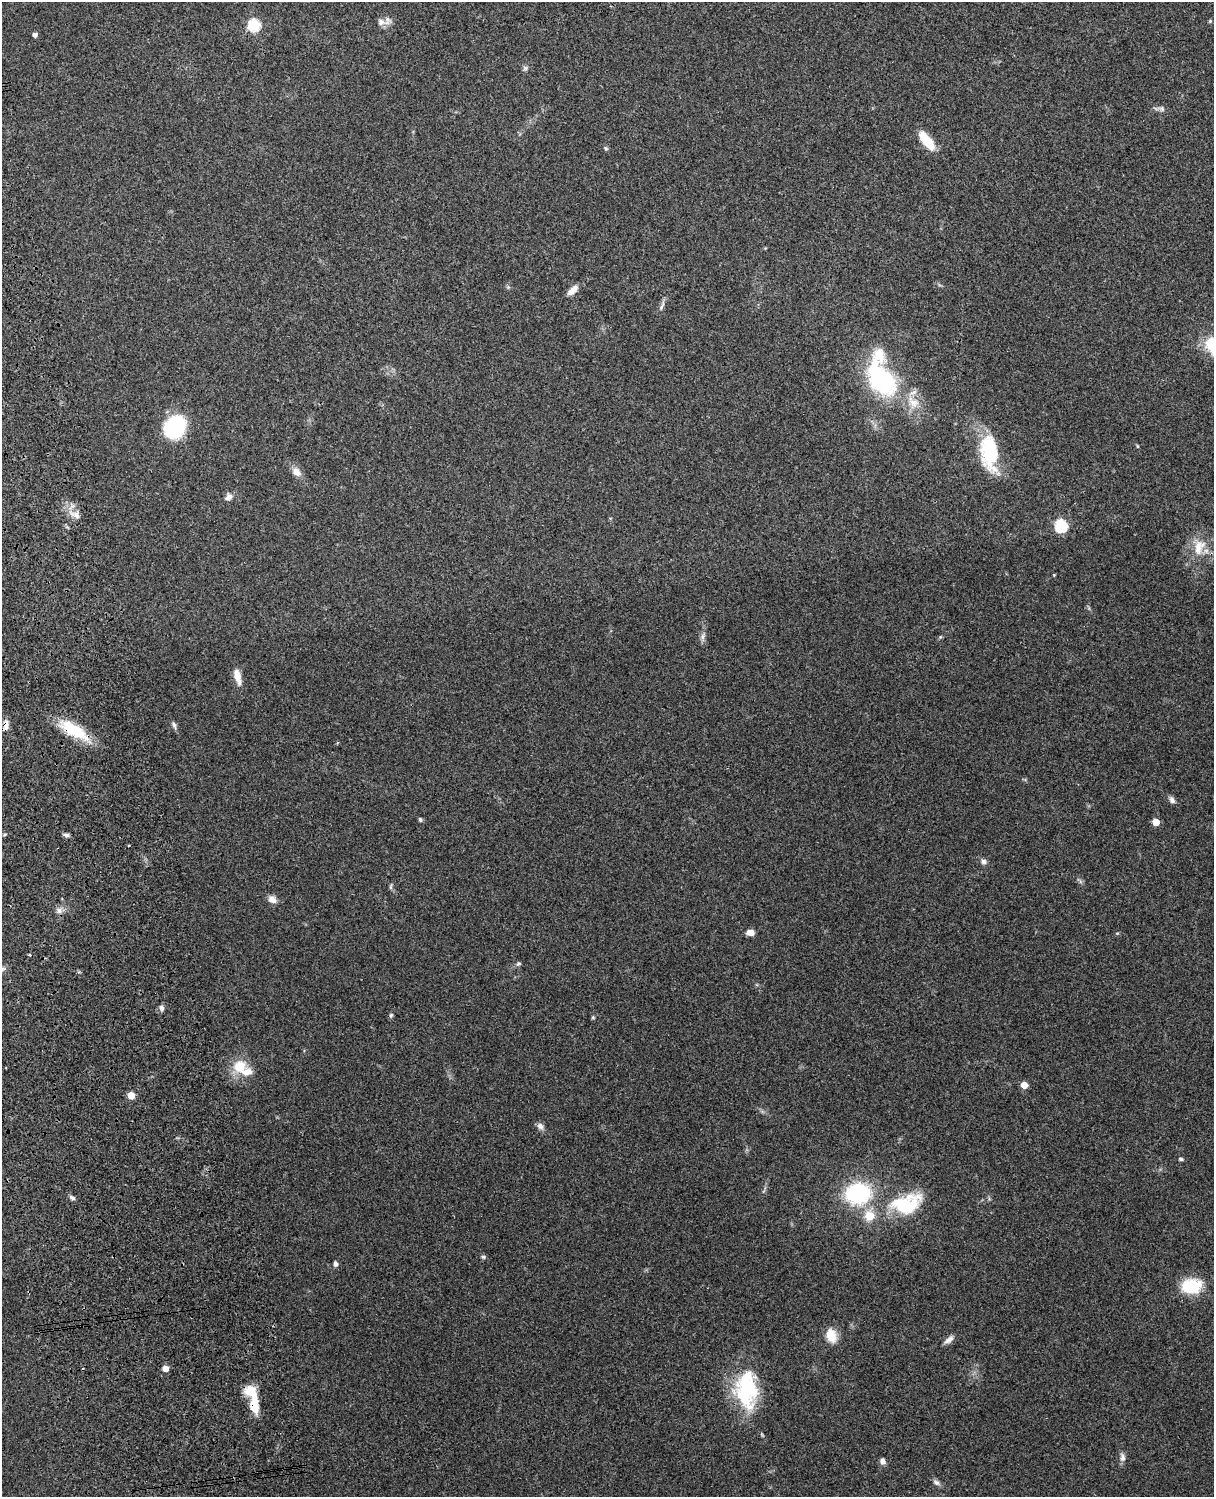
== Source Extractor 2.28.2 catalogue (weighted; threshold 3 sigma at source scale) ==
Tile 7 of 4 x 3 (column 3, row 2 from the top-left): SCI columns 2544-3755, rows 1661-3155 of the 5088 x 4928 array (HDU 1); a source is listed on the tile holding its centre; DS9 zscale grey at full resolution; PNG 1216 x 1499 px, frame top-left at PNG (2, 2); no overlay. Shown black and unused: <1% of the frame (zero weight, under 3 of 4 exposures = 6% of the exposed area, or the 3 px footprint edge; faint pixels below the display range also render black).
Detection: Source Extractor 2.28.2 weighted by HDU 2 'WHT'; one run over the whole footprint, this tile lists its part. Background 0.216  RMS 0.0084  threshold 0.0376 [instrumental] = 3 sigma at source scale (4.5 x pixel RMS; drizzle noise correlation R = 1.50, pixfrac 1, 0.05/0.05 arcsec/px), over >= 5 px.
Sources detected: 70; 2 inside a brighter object's white glare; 1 cosmic-ray / hot-pixel residue — not listed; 4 inside a brighter listed object's ellipse — not listed separately; the other 63 listed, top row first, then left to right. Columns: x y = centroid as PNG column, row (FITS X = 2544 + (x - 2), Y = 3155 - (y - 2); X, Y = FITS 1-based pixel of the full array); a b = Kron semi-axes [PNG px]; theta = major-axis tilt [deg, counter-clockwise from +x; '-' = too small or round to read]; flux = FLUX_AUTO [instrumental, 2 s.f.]
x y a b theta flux
387 21 13 9 72 4.7
1210 21 5 4 - 0.94
254 25 6 6 - 82
35 34 4 4 - 3.2
525 68 6 6 - 1.8
1161 109 9 7 -26 2.5
926 140 23 9 -52 20
606 148 6 4 -30 1.1
508 287 5 5 - 1.1
572 290 15 7 42 6.5
662 306 16 5 66 3
1213 346 21 15 -55 30
882 380 37 29 -41 90
913 402 20 13 -48 14
175 427 16 14 53 90
1137 446 5 3 - 0.81
989 452 43 19 -83 52
297 472 13 9 -47 6
229 497 11 7 34 4.1
76 515 14 8 -19 5.9
1061 526 6 6 - 88
1199 547 25 15 70 17
1054 575 4 4 - 0.62
703 636 9 6 73 2.8
237 677 19 8 -76 10
6 725 14 6 86 5.3
174 725 10 5 -73 2.2
73 730 37 14 -30 35
1172 800 10 6 -58 2.7
420 819 6 4 -61 1.3
1156 822 5 5 - 13
66 835 8 5 -9 2.1
983 861 8 7 - 2.8
390 887 7 4 -90 1.3
272 899 12 8 -34 4.9
59 911 9 7 89 3.6
750 932 9 6 -1 5
30 955 4 3 - 0.76
518 964 8 4 26 1.5
2 969 8 6 14 2.9
161 1008 8 6 -75 2.5
391 1015 6 5 - 1.4
593 1017 5 4 - 0.95
240 1067 20 17 -8 19
1024 1085 5 5 - 12
131 1095 5 5 - 12
540 1126 10 7 -49 3.3
1181 1159 5 5 - 1.4
858 1193 18 15 7 100
72 1198 8 5 -37 1.9
906 1204 37 23 13 56
869 1216 13 13 - 14
483 1257 6 5 - 1.4
335 1264 6 5 - 2.4
1191 1286 24 17 6 28
831 1335 16 11 -74 13
949 1340 14 6 38 3.8
165 1368 5 5 - 7.9
746 1390 44 29 87 68
254 1406 14 9 -81 17
1122 1457 12 7 -79 3.5
882 1461 7 6 - 3.2
936 1482 11 6 -28 2.8
Overlapping masked pixels (flux is a lower limit): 4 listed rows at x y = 6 725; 73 730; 746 1390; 254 1406
Isophote crosses this tile's border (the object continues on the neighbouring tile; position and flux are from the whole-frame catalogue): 2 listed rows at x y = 1213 346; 2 969